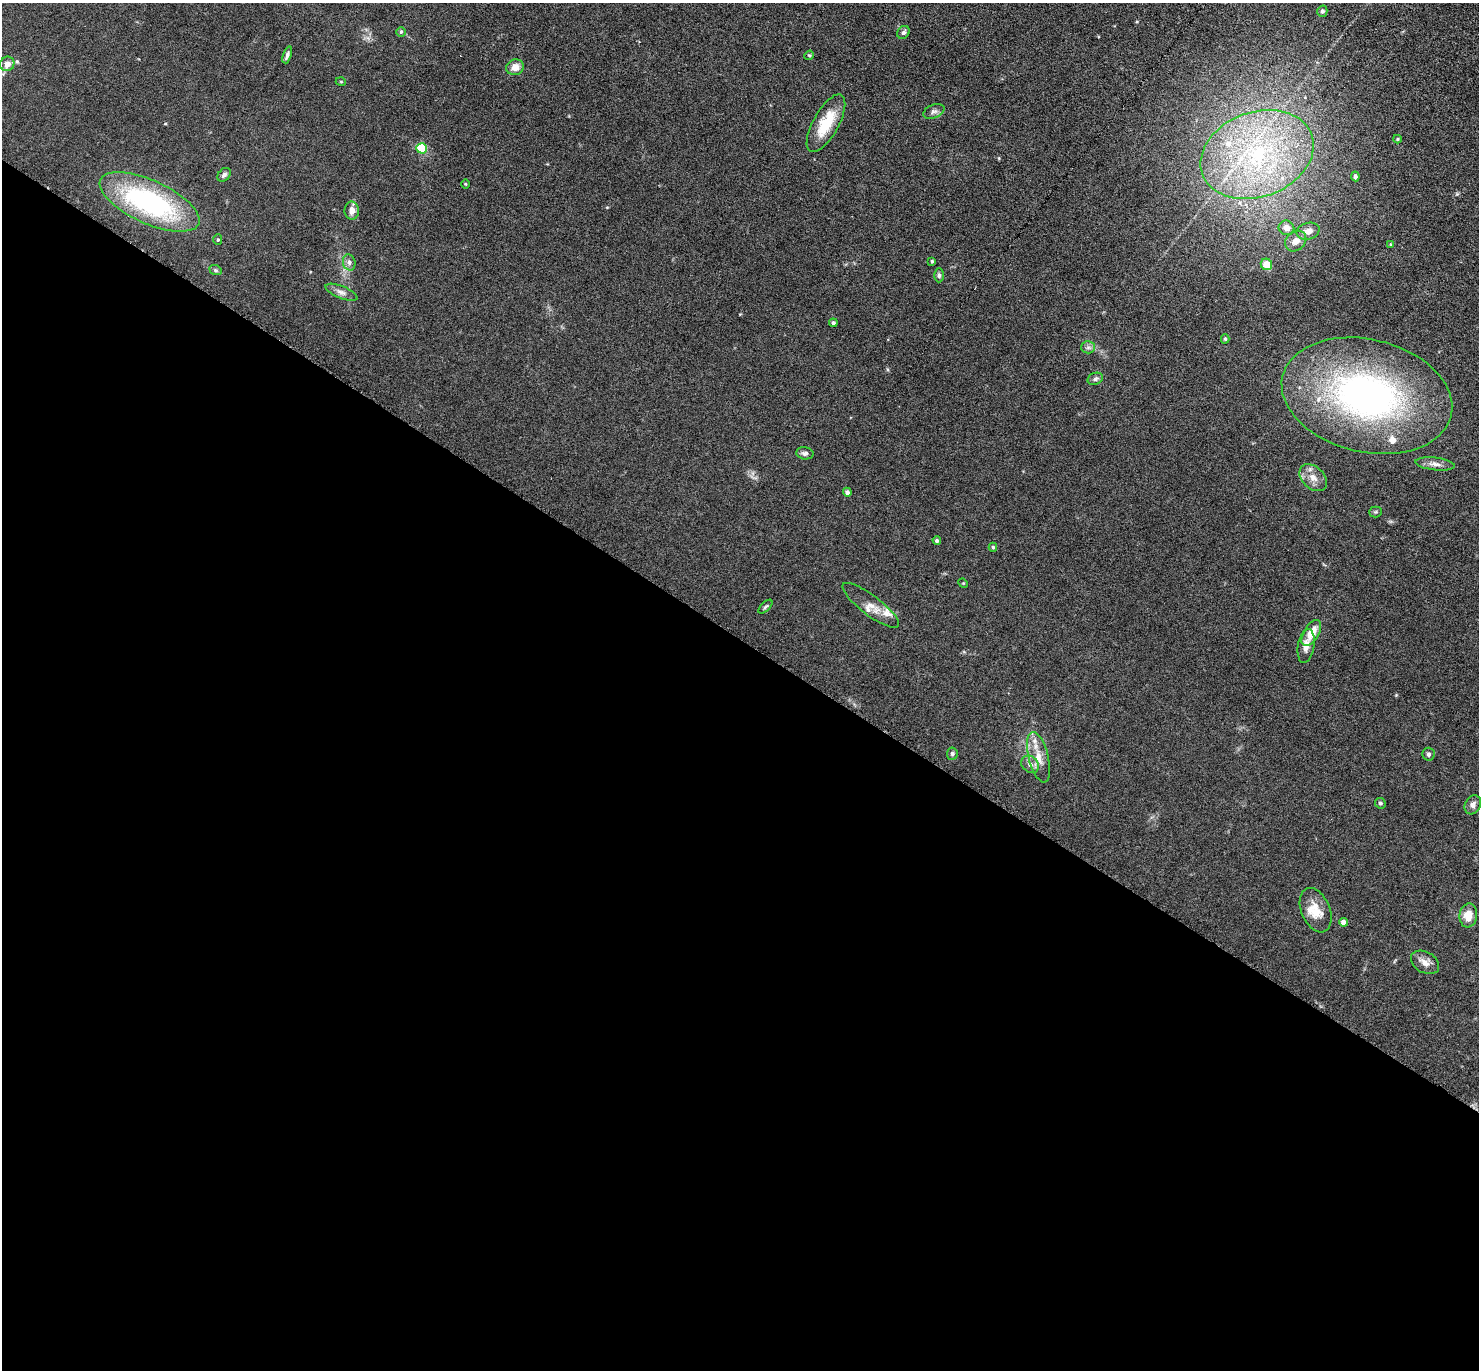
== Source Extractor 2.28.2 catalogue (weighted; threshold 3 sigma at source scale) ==
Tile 14 of 4 x 4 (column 2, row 4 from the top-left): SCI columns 1521-2997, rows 447-1814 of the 6080 x 6070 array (HDU 1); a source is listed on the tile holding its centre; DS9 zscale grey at full resolution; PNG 1481 x 1372 px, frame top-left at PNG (2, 3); each listed source drawn as its Kron ellipse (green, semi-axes under 4 px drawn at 4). Shown black and unused: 54% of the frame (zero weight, under 3 of 6 exposures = <1% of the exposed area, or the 3 px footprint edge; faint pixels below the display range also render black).
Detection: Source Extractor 2.28.2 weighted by HDU 2 'WHT'; one run over the whole footprint, this tile lists its part. Background 0.034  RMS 0.0039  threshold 0.0158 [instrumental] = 3 sigma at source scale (4.09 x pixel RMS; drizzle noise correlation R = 1.36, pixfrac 0.8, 0.05/0.05 arcsec/px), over >= 5 px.
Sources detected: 63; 7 inside a brighter listed object's ellipse — not listed separately; the other 56 listed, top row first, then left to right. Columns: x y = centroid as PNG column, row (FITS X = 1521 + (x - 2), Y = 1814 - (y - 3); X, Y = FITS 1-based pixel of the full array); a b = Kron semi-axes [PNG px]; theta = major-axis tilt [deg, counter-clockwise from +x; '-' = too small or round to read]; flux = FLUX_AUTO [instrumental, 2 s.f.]
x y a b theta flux
1322 11 5 5 - 0.92
401 32 5 5 - 0.55
903 32 7 5 50 0.92
287 55 9 4 70 1
809 55 5 4 - 0.4
7 64 7 7 - 2.6
515 67 9 7 21 3.2
341 82 5 3 - 0.31
934 111 11 6 21 1.2
826 123 32 12 61 11
1398 139 4 4 - 0.36
422 148 5 5 - 16
1257 154 58 42 20 71
224 175 8 5 47 1
1355 176 5 4 - 0.76
465 184 4 3 - 0.28
150 202 54 21 -24 58
352 211 9 7 -89 2.3
1286 228 8 7 - 2.4
1308 231 11 8 16 2.6
218 240 5 4 - 0.42
1296 241 11 9 41 2.8
1391 244 4 4 - 0.31
932 261 4 3 - 0.52
349 262 8 6 -75 1.1
1266 264 6 5 - 4.5
216 270 6 5 - 0.55
939 275 7 5 -90 0.72
341 292 17 6 -22 1.8
833 323 4 4 - 0.74
1225 339 4 4 - 0.47
1088 347 6 6 - 0.97
1095 379 8 6 23 0.93
1367 396 86 56 -13 120
805 453 9 6 -9 0.99
1435 464 20 6 -6 2.3
1313 478 16 10 -44 3.4
847 492 4 4 - 1.1
1375 512 6 5 - 0.53
937 541 4 4 - 0.75
993 547 4 4 - 0.5
963 583 5 4 - 0.31
871 605 35 10 -37 4.6
765 607 9 3 45 0.57
1311 633 14 7 59 5.4
1306 646 17 8 80 3.2
952 754 6 5 - 0.77
1428 754 6 6 - 0.83
1038 757 26 10 -76 5.2
1030 764 10 8 -41 2
1380 803 5 5 - 0.67
1473 805 10 7 60 1.8
1316 910 23 14 -67 6.7
1468 915 12 9 82 4.8
1343 922 4 4 - 1.9
1425 962 15 10 -30 2.8